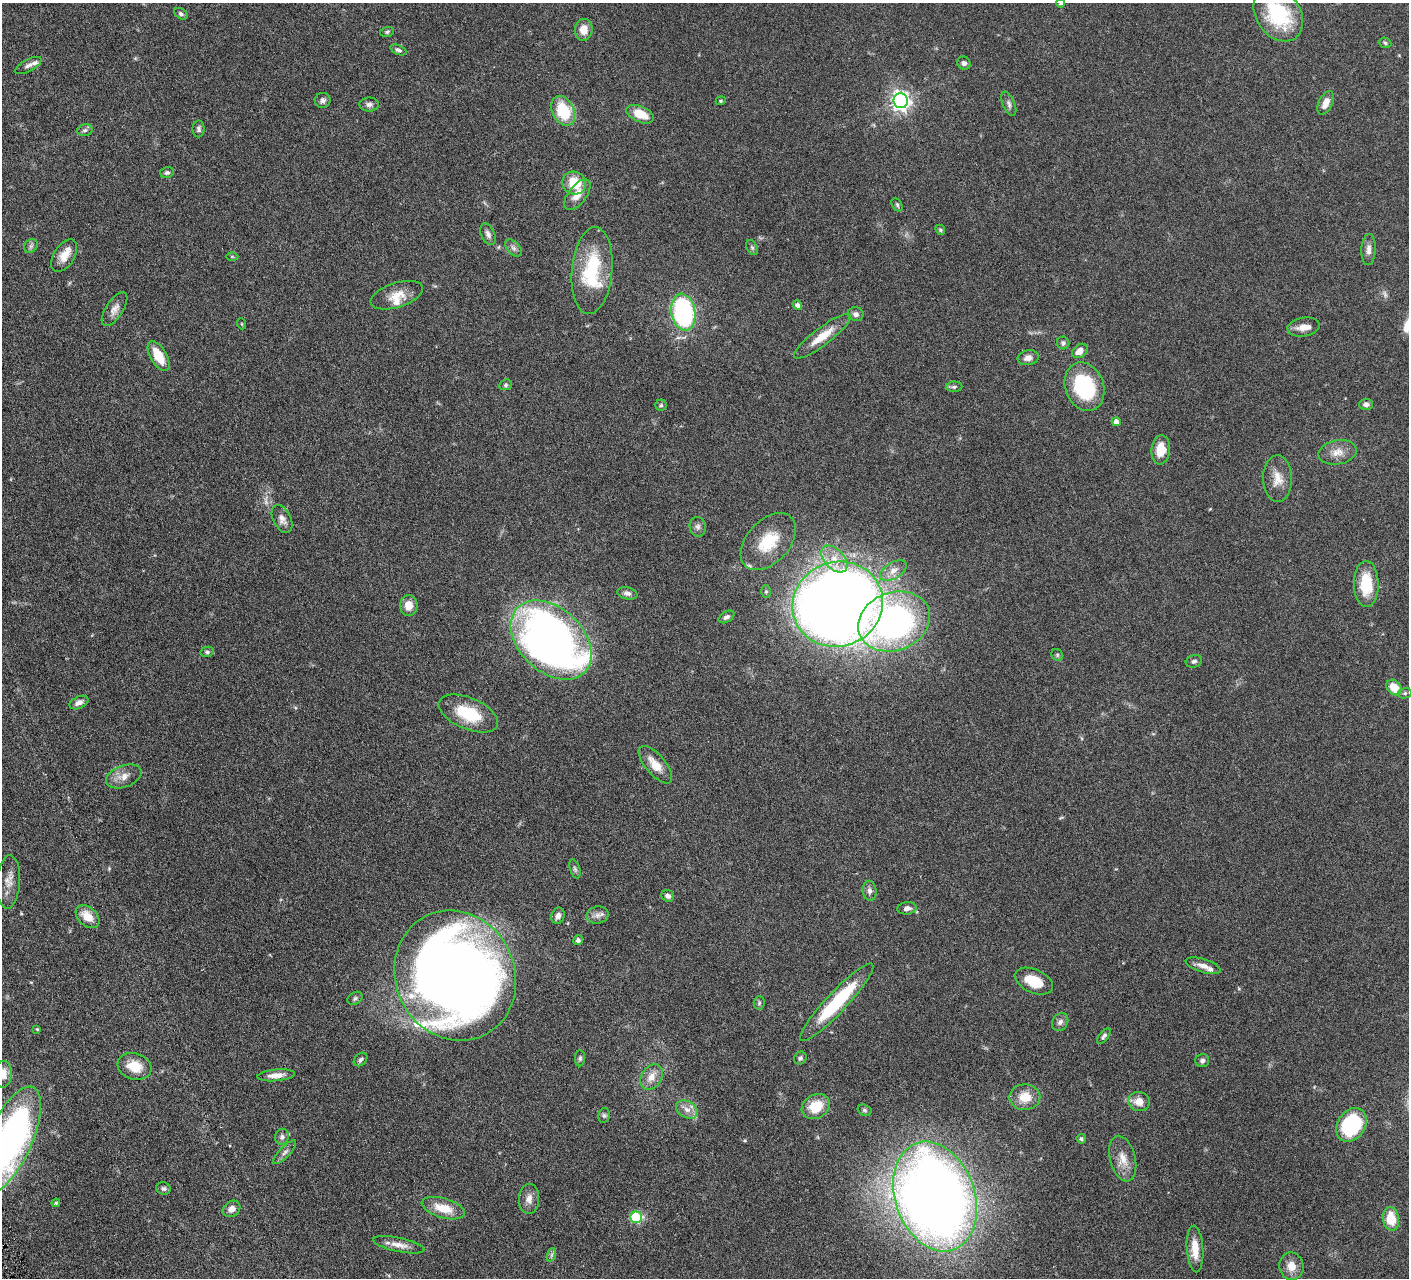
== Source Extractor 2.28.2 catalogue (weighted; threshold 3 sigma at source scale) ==
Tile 7 of 4 x 4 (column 3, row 2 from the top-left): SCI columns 2819-4225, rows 2859-4134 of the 5639 x 5584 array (HDU 1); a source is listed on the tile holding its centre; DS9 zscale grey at full resolution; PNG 1411 x 1280 px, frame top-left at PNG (2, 3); each listed source drawn as its Kron ellipse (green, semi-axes under 4 px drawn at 4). Shown black and unused: <1% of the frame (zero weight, under 3 of 6 exposures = <1% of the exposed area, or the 3 px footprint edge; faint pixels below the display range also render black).
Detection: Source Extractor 2.28.2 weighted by HDU 2 'WHT'; one run over the whole footprint, this tile lists its part. Background 0.0705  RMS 0.0033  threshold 0.0136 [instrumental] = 3 sigma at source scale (4.09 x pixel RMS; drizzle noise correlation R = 1.36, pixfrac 0.8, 0.05/0.05 arcsec/px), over >= 5 px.
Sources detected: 132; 1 too faint to see at this stretch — neither listed nor drawn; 6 inside a brighter listed object's ellipse — not listed separately; the other 125 listed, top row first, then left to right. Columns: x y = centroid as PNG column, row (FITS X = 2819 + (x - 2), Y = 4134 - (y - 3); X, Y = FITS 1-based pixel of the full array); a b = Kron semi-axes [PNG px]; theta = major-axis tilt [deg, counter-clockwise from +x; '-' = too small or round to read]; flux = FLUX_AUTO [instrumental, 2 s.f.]
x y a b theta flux
1061 3 4 4 - 0.65
181 14 7 5 -33 0.69
1278 14 29 22 -55 24
584 30 11 9 85 3.4
387 32 7 5 16 0.48
1385 43 6 5 - 0.52
398 50 8 4 -23 0.8
964 63 7 6 - 0.92
28 66 14 6 28 1.2
323 100 8 7 - 0.89
721 101 5 4 - 0.37
901 101 7 7 - 140
1326 103 12 7 63 2.6
369 104 10 7 1 1.2
1009 104 13 6 -66 1
563 111 16 10 -65 13
640 114 15 8 -23 5.2
199 129 8 6 89 0.75
85 130 8 6 15 0.77
167 173 7 5 13 0.74
574 183 12 11 - 7.5
577 195 18 9 53 3.7
897 205 7 5 -63 0.53
940 230 5 4 - 0.42
488 234 11 6 -65 1.1
31 246 7 6 - 0.79
513 248 10 6 -46 0.99
752 248 8 5 -63 0.61
1369 249 16 7 88 1.8
64 256 18 10 58 4
232 256 6 4 -1 0.33
592 271 44 20 85 21
397 295 27 12 18 4.7
797 305 5 4 - 0.99
115 309 19 8 57 2.2
683 312 18 12 -80 47
856 314 8 7 - 1.1
242 324 5 3 - 0.27
1303 327 16 9 10 2.7
822 336 35 8 37 6.1
1063 343 6 6 - 0.73
1080 351 9 6 37 2.5
159 356 17 8 -59 6.4
1028 358 11 7 11 1.6
506 385 6 5 - 0.52
954 387 8 5 2 0.67
1085 387 25 19 -69 24
1366 404 7 5 1 1.1
661 405 5 5 - 0.46
1116 422 4 4 - 1.7
1161 450 15 9 84 5.7
1338 452 19 12 11 3.4
1277 479 23 14 -89 4.2
282 519 15 8 -63 1.9
698 527 10 8 -80 1.1
768 542 33 21 47 11
834 559 16 10 -46 4
893 570 15 8 31 2.3
1366 584 23 12 -89 10
766 591 6 5 - 0.56
627 593 10 6 -13 1.2
838 604 45 42 20 590
409 605 10 8 89 3.4
727 617 9 5 31 0.94
894 621 37 29 21 83
551 640 47 32 -44 210
207 652 7 5 13 0.54
1057 655 6 5 - 0.55
1194 661 8 6 18 0.8
1394 687 8 6 -49 5
1405 693 7 5 14 0.57
79 702 10 6 26 1.5
468 713 31 15 -23 13
655 765 23 10 -50 4.6
124 776 18 11 20 3
575 869 10 5 -71 0.68
8 882 27 11 86 3.5
869 891 10 7 -84 1.2
668 896 6 5 - 1.1
907 908 9 6 7 1.3
598 915 11 8 12 1.6
558 916 8 6 70 1.1
88 917 13 9 -43 4.4
578 940 5 5 - 1
1203 966 18 6 -17 2.1
455 976 66 59 -65 340
1034 981 20 12 -24 7
355 998 8 6 30 0.69
837 1002 52 10 47 21
759 1003 7 5 87 0.54
1060 1022 9 7 57 1.2
37 1029 3 3 - 0.29
1104 1036 9 4 53 0.77
580 1058 8 5 89 0.61
800 1058 7 6 - 0.67
360 1060 8 5 44 0.72
1202 1061 7 6 - 0.8
134 1066 17 13 -18 5.9
3 1074 13 8 88 3
276 1075 19 6 5 2.6
651 1077 14 10 58 3.2
1025 1097 15 13 1 5.4
1139 1102 11 9 -13 3.3
816 1106 15 11 31 7.1
687 1109 11 8 -29 2
864 1110 7 5 -17 0.57
604 1115 7 5 76 0.6
1351 1125 18 13 58 25
282 1137 8 7 - 1.1
1081 1139 5 4 - 0.5
10 1140 57 21 67 110
285 1152 15 5 46 1.1
1123 1159 23 12 -75 4.1
163 1188 7 6 - 0.68
935 1196 56 39 -70 390
529 1199 15 10 87 2.2
56 1203 4 4 - 0.4
443 1208 22 10 -16 6.1
232 1209 9 7 38 1.8
636 1217 6 5 - 20
1391 1219 12 8 -81 6.5
399 1245 26 7 -12 2.8
1195 1249 23 8 -86 4.8
551 1255 7 4 71 0.6
1291 1266 14 12 -77 3.5
Isophote crosses this tile's border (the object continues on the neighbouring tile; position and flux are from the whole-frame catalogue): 4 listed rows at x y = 1061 3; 1278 14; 3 1074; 10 1140